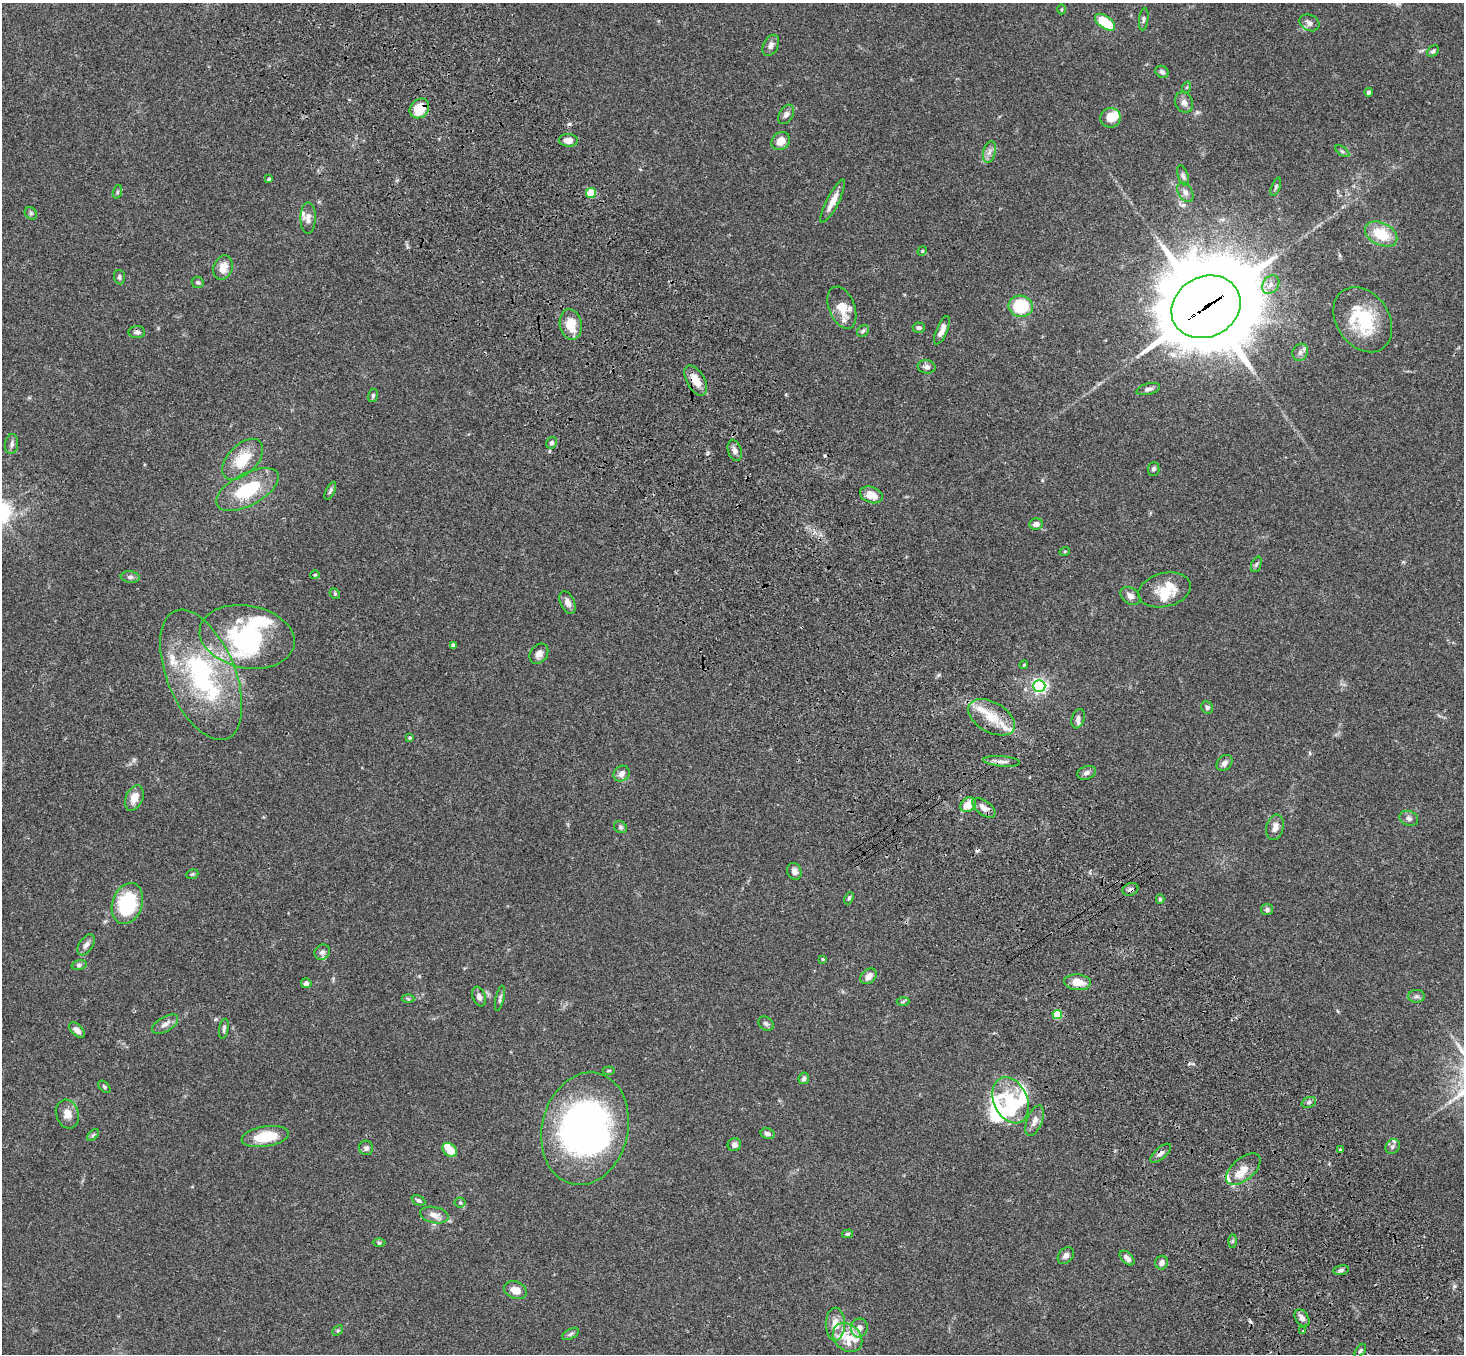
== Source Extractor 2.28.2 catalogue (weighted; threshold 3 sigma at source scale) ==
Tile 6 of 4 x 4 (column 2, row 2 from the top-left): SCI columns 1570-3031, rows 3079-4430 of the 6061 x 6017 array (HDU 1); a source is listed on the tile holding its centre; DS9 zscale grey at full resolution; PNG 1466 x 1356 px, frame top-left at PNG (2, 3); each listed source drawn as its Kron ellipse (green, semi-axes under 4 px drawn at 4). Shown black and unused: <1% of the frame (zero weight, under 3 of 4 exposures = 6% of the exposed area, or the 3 px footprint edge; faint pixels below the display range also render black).
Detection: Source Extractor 2.28.2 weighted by HDU 2 'WHT'; one run over the whole footprint, this tile lists its part. Background 0.0593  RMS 0.0053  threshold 0.0237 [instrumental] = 3 sigma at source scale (4.5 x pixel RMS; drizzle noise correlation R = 1.50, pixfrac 1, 0.05/0.05 arcsec/px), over >= 5 px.
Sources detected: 174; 8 inside a brighter object's white glare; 3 cosmic-ray / hot-pixel residue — neither listed nor drawn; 19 inside a brighter listed object's ellipse — not listed separately; the other 144 listed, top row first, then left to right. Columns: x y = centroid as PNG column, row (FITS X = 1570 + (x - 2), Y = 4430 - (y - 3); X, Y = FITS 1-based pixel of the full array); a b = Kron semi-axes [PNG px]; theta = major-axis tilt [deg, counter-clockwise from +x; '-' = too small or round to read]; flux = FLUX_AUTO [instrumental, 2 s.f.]
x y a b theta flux
1061 9 5 3 - 0.52
1144 19 11 4 83 1.2
1105 22 12 6 -36 20
1309 23 10 8 -26 2.3
771 45 11 7 63 2.3
1433 51 6 5 - 1.1
1162 72 7 5 -35 1.4
1187 87 6 3 71 0.55
1369 92 4 4 - 1.1
1184 102 11 8 -62 2.7
419 108 11 8 47 12
786 114 10 7 59 1.9
1110 118 10 10 - 7
568 140 9 6 -2 3.8
781 141 10 8 39 5.2
1342 151 8 4 -36 0.93
989 152 11 6 76 2.4
1183 176 11 5 -72 1.4
269 179 3 3 - 0.82
1276 187 9 4 67 0.88
117 192 7 4 71 0.91
1185 192 11 7 -58 2.1
591 193 5 5 - 20
833 201 24 6 63 5.5
31 213 7 5 -46 1.1
308 218 16 7 89 3
1381 234 17 11 -26 15
922 251 5 3 - 0.48
223 268 12 9 71 5.8
119 277 7 5 -83 1.2
198 282 6 5 - 1
1271 285 10 7 53 3.3
1021 306 12 10 -10 30
1206 307 36 30 27 7300
842 308 22 13 -69 8.7
1363 320 35 26 -56 30
571 324 15 11 -80 10
919 328 6 5 - 1.3
942 330 15 5 67 3.7
863 331 6 5 - 0.99
137 332 8 6 2 1.7
1300 352 9 7 56 2
927 367 9 6 -10 1.9
696 381 16 9 -60 7.1
1148 389 12 5 15 2
373 395 7 5 76 0.94
552 443 6 5 - 1.4
12 444 10 6 83 1.7
735 450 11 6 -73 2.3
243 459 25 14 46 15
1153 469 7 6 - 1.1
247 489 34 16 28 28
330 491 9 4 64 1.2
871 495 12 8 -20 6.1
1036 524 7 5 10 2.6
1065 551 5 3 - 0.53
1256 564 8 5 69 0.87
315 575 4 4 - 0.53
130 577 9 6 -6 1.5
1165 590 27 17 14 14
335 594 6 4 -46 0.66
1130 596 11 8 -37 2.7
568 602 12 7 -65 3.2
247 637 48 31 -11 56
453 645 4 4 - 1.6
539 654 11 8 53 2.9
1024 665 4 3 - 0.65
201 675 69 34 -68 72
1039 686 6 6 - 130
1207 707 6 5 - 1.2
992 717 25 15 -30 14
1078 719 10 6 71 1.8
410 738 4 4 - 0.78
1002 761 18 5 -5 2.7
1224 763 9 6 46 2.3
1087 773 10 6 20 1.8
622 774 8 7 - 3.4
134 798 13 8 67 5.2
968 805 8 6 34 6.4
984 808 13 7 -37 3.7
1409 818 9 7 -20 1.7
620 827 7 5 -34 1
1275 827 13 8 77 3.5
794 871 8 7 - 2.2
192 874 6 4 21 0.71
1130 889 8 6 18 1.6
849 898 6 4 67 0.97
1160 899 5 4 - 0.89
127 904 21 15 70 39
1267 910 6 5 - 1.2
86 945 12 6 56 2.3
322 952 8 7 - 1.7
823 959 4 3 - 0.64
79 965 7 4 14 1.1
869 976 9 6 41 3.4
1077 982 13 8 -5 6.3
306 983 5 5 - 1.5
1416 996 8 6 1 1.4
479 997 10 6 -68 1.9
500 998 13 4 77 1.3
408 999 6 4 -3 0.69
903 1002 6 4 3 0.77
1057 1014 5 4 - 18
165 1024 14 7 31 3
766 1024 8 6 -39 1.4
224 1029 10 5 81 1.2
77 1030 9 5 -44 2.9
609 1071 6 3 7 0.67
804 1078 6 5 - 1.4
104 1087 7 4 -45 0.87
1011 1100 24 17 -66 18
1309 1102 8 5 19 1.2
67 1114 14 11 -71 4.8
1035 1121 16 7 68 3.4
585 1129 57 43 77 200
768 1134 7 5 -14 1.9
93 1135 7 4 45 0.84
265 1137 24 10 9 16
734 1145 7 6 - 2
1393 1146 8 6 47 1.4
366 1148 7 7 - 1.5
450 1150 8 6 -43 8
1340 1150 3 3 - 1.1
1161 1153 13 5 41 2.3
1243 1169 20 11 41 7.5
418 1200 7 4 -27 1.2
460 1202 5 5 - 0.87
434 1215 14 8 -12 4.2
847 1234 5 4 - 0.8
1232 1241 6 4 88 0.8
379 1243 6 4 -2 0.68
1066 1255 9 7 49 1.9
1127 1258 9 5 -44 2.4
1162 1263 7 6 - 2.3
1341 1270 8 5 10 1.1
515 1290 12 8 -22 5.5
1302 1318 9 6 -57 2.8
835 1324 16 9 90 6.8
859 1328 9 8 - 3.6
338 1331 6 4 44 0.67
1303 1331 3 3 - 1.9
570 1334 9 5 27 1.2
847 1338 16 13 -43 7.2
1360 1351 8 4 54 0.75
Overlapping masked pixels (flux is a lower limit): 6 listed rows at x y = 419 108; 1206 307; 696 381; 984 808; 1130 889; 1161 1153